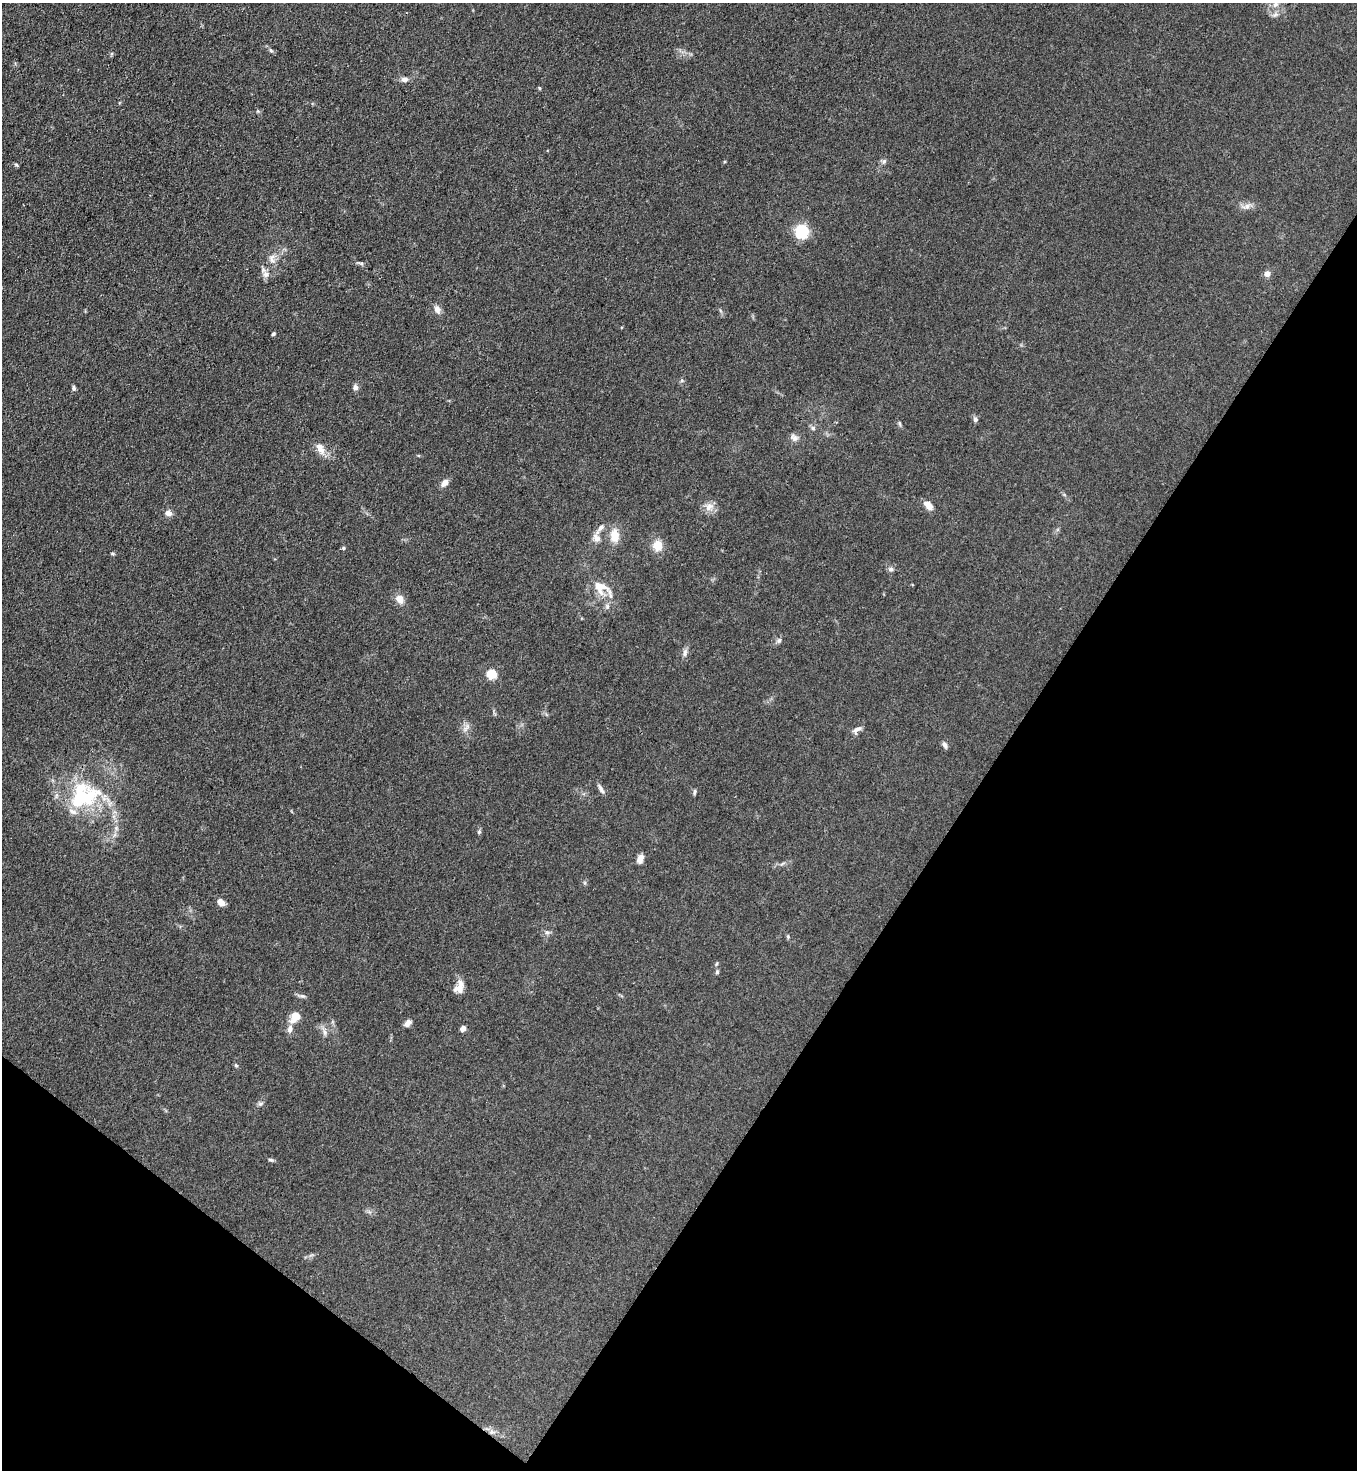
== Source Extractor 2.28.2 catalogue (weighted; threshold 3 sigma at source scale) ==
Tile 15 of 4 x 4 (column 3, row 4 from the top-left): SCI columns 2913-4267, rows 38-1505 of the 5963 x 5945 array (HDU 1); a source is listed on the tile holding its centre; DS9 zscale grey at full resolution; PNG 1359 x 1472 px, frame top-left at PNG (2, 3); no overlay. Shown black and unused: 32% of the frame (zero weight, under 3 of 4 exposures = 5% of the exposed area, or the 3 px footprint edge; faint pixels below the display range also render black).
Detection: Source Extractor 2.28.2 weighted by HDU 2 'WHT'; one run over the whole footprint, this tile lists its part. Background 0.103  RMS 0.0074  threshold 0.0333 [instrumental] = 3 sigma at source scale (4.5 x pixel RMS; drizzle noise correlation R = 1.50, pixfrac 1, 0.05/0.05 arcsec/px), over >= 5 px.
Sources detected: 64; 2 inside a brighter object's white glare — not listed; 4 inside a brighter listed object's ellipse — not listed separately; the other 58 listed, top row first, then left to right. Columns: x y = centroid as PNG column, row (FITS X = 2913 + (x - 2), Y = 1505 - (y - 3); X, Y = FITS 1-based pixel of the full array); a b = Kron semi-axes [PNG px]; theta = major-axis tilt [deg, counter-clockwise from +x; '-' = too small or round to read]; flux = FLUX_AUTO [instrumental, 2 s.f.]
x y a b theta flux
1275 4 9 7 41 3.9
1275 14 8 6 22 2.5
271 50 7 4 -61 1.3
404 79 10 7 -5 2.9
539 88 4 4 - 0.8
884 161 6 6 - 1.6
17 165 7 3 -37 0.92
1247 206 14 6 19 3.7
802 231 9 8 - 41
272 259 14 8 -87 4.7
361 263 7 4 -18 1.3
266 274 10 8 -60 3.7
1267 274 7 6 - 3.7
437 309 10 8 -56 3.7
273 334 5 4 - 1.1
355 387 8 7 - 2.3
74 388 6 5 - 1.7
975 419 8 6 -67 1.8
899 423 8 3 -71 1.1
813 428 6 6 - 1.7
794 438 11 8 -33 3.3
320 448 15 9 -64 7.2
444 483 9 6 44 4.8
928 506 12 7 -48 5.5
709 507 14 9 44 5.6
168 513 8 7 - 3.7
614 536 15 10 -88 11
596 537 13 9 -86 5.1
658 545 11 10 - 9.8
343 548 5 4 - 1.1
891 569 7 6 - 2
602 588 32 16 -36 17
400 599 11 9 -57 5.9
779 640 8 6 44 2
685 653 11 6 79 2.7
492 674 5 5 - 40
466 728 15 6 48 3.3
857 729 13 6 29 3.3
945 745 9 5 -65 2
601 789 15 5 -59 2.6
695 792 8 4 80 1.3
83 797 36 21 -20 46
479 832 6 5 - 1.2
640 858 9 6 71 5.8
221 902 9 6 -38 4.5
547 932 7 5 -67 1.8
788 937 6 4 -79 1
717 972 6 5 - 1.3
459 988 15 10 66 6.7
302 996 9 5 -15 1.8
295 1017 17 11 51 7.5
408 1023 9 6 43 3.6
463 1029 6 6 - 2.8
324 1032 9 4 -89 2.2
236 1065 6 5 - 1
260 1104 8 4 19 1.4
271 1160 8 4 -13 1.3
492 1432 9 6 -1 2.7
Overlapping masked pixels (flux is a lower limit): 1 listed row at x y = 492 1432